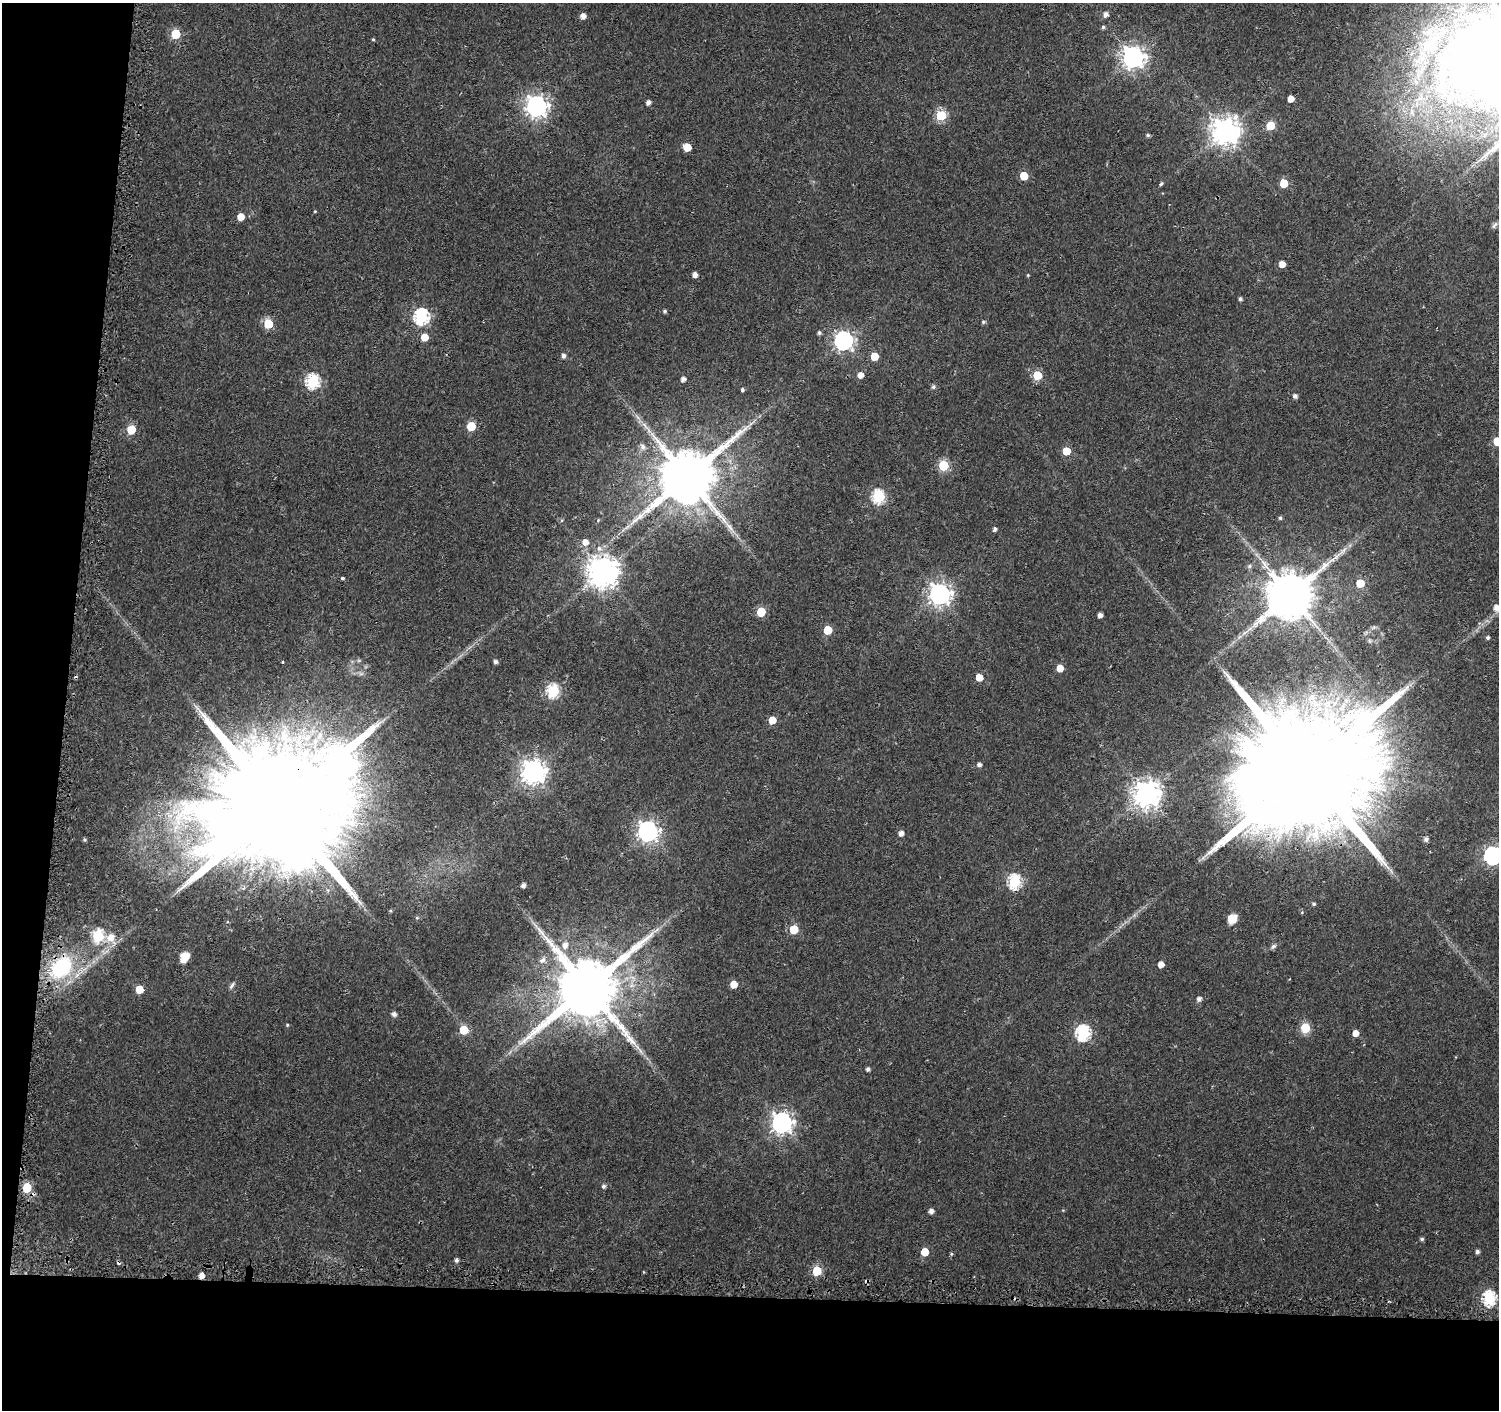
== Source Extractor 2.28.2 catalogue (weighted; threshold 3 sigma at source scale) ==
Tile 7 of 3 x 3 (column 1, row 3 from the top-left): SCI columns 121-1617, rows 1365-2772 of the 4662 x 5899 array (HDU 1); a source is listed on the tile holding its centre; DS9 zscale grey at full resolution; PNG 1501 x 1412 px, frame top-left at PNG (2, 3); no overlay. Shown black and unused: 12% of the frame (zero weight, under 2 of 3 exposures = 3% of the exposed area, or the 3 px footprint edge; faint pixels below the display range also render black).
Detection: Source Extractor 2.28.2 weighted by HDU 2 'WHT'; one run over the whole footprint, this tile lists its part. Background 0.0177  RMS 0.0033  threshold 0.0147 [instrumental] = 3 sigma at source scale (4.5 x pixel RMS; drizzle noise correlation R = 1.50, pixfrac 1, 0.0396/0.0396 arcsec/px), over >= 5 px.
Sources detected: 132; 2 inside a brighter object's white glare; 3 cosmic-ray / hot-pixel residue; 2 long thin detections or spike segments (spike, bleed or trail) — not listed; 2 inside a brighter listed object's ellipse — not listed separately; the other 123 listed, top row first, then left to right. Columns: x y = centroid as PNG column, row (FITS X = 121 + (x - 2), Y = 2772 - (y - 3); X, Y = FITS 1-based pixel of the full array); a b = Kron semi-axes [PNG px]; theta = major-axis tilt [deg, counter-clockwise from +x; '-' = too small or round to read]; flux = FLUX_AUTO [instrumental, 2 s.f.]
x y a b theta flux
1106 14 6 6 - 1.6
583 16 5 5 - 2.1
1103 27 5 4 - 0.63
176 34 6 5 - 15
373 39 4 4 - 0.34
1133 57 8 8 - 240
1482 59 204 132 3 580
648 102 4 4 - 1.4
536 106 8 8 - 200
941 115 6 5 - 22
1270 126 6 5 - 12
1225 131 9 9 - 420
1148 135 5 4 - 0.62
687 147 6 5 - 7
1024 176 5 5 - 9
1284 183 5 5 - 8.4
1161 184 5 3 - 0.66
315 211 4 3 - 0.29
241 216 5 5 - 4.5
1494 225 11 5 53 0.89
1282 264 5 5 - 3.4
695 275 4 4 - 1.9
1028 275 4 4 - 0.32
1240 299 4 3 - 0.81
665 311 5 5 - 0.63
421 317 7 7 - 68
983 322 5 5 - 0.57
268 324 6 5 - 15
819 333 5 5 - 0.72
424 337 6 5 - 4.7
843 341 7 7 - 140
563 356 5 5 - 1.1
874 356 5 5 - 7.8
860 375 5 5 - 2.4
1037 375 5 5 - 14
683 379 4 4 - 1.5
313 381 7 6 - 55
933 387 7 6 - 0.71
742 389 4 3 - 1.4
1295 396 5 4 - 1.1
471 426 6 5 - 13
131 429 6 5 - 12
1497 441 5 5 - 9.9
643 447 8 7 - 1.3
1066 451 5 5 - 9.2
943 465 6 5 - 23
687 476 17 14 41 2800
878 496 7 6 - 43
1280 518 5 4 - 0.59
598 520 5 4 - 0.37
627 527 11 4 32 1.3
995 529 5 4 - 0.93
585 542 6 6 - 2.6
599 548 8 6 -81 1.6
1249 566 7 5 24 0.73
603 572 9 9 - 580
342 578 3 3 - 1.8
1360 583 5 5 - 8.5
939 594 8 8 - 220
1290 595 13 12 - 1800
1497 607 8 7 - 2.7
761 612 6 5 - 13
1100 615 4 4 - 1.7
1374 627 8 4 31 0.74
828 630 5 5 - 9
1488 638 4 4 - 0.68
283 662 3 3 - 0.51
495 662 4 4 - 1.1
1060 668 5 5 - 4.3
361 674 7 4 0 0.79
979 677 5 5 - 5.5
553 691 6 6 - 39
772 720 5 5 - 6
979 765 5 5 - 1.1
1307 770 45 28 80 22000
533 771 8 8 - 290
1147 794 9 9 - 400
279 806 45 27 81 22000
648 831 8 7 - 190
901 833 5 5 - 2
1426 839 5 5 - 1.2
85 840 4 4 - 0.51
1493 856 7 7 - 110
1014 882 7 6 - 48
523 885 4 4 - 1.3
1314 904 5 4 - 0.73
1302 912 5 4 - 0.36
417 918 5 5 - 0.45
1232 919 11 9 53 3.4
228 922 4 3 - 0.37
794 929 6 5 - 10
98 936 7 6 - 33
111 937 19 15 -67 5.8
565 945 9 7 86 2.2
1273 946 7 5 34 0.97
184 957 13 9 58 3.7
542 960 8 7 - 1.6
1161 964 5 4 - 2.8
61 967 32 23 42 31
734 984 5 5 - 4.6
232 985 11 5 56 0.95
587 987 19 16 54 3600
139 989 5 5 - 6.4
1199 999 5 5 - 1.5
394 1014 5 5 - 1.3
287 1025 4 4 - 0.33
1305 1028 6 5 - 16
464 1030 5 5 - 10
1083 1033 7 7 - 58
1355 1033 5 4 - 3.1
868 1069 4 4 - 0.99
782 1123 8 8 - 200
603 1186 5 5 - 0.84
27 1188 6 5 - 15
931 1211 4 4 - 1.7
1422 1239 4 4 - 0.63
925 1252 5 5 - 7.4
1477 1252 4 4 - 1.1
951 1254 5 4 - 0.42
456 1260 4 4 - 1
817 1271 5 5 - 16
201 1276 5 5 - 2.3
1489 1298 7 6 - 50
Overlapping masked pixels (flux is a lower limit): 4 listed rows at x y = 1307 770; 279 806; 61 967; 201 1276
Isophote crosses this tile's border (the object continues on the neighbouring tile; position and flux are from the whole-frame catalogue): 4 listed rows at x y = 1482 59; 1497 441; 1497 607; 1493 856